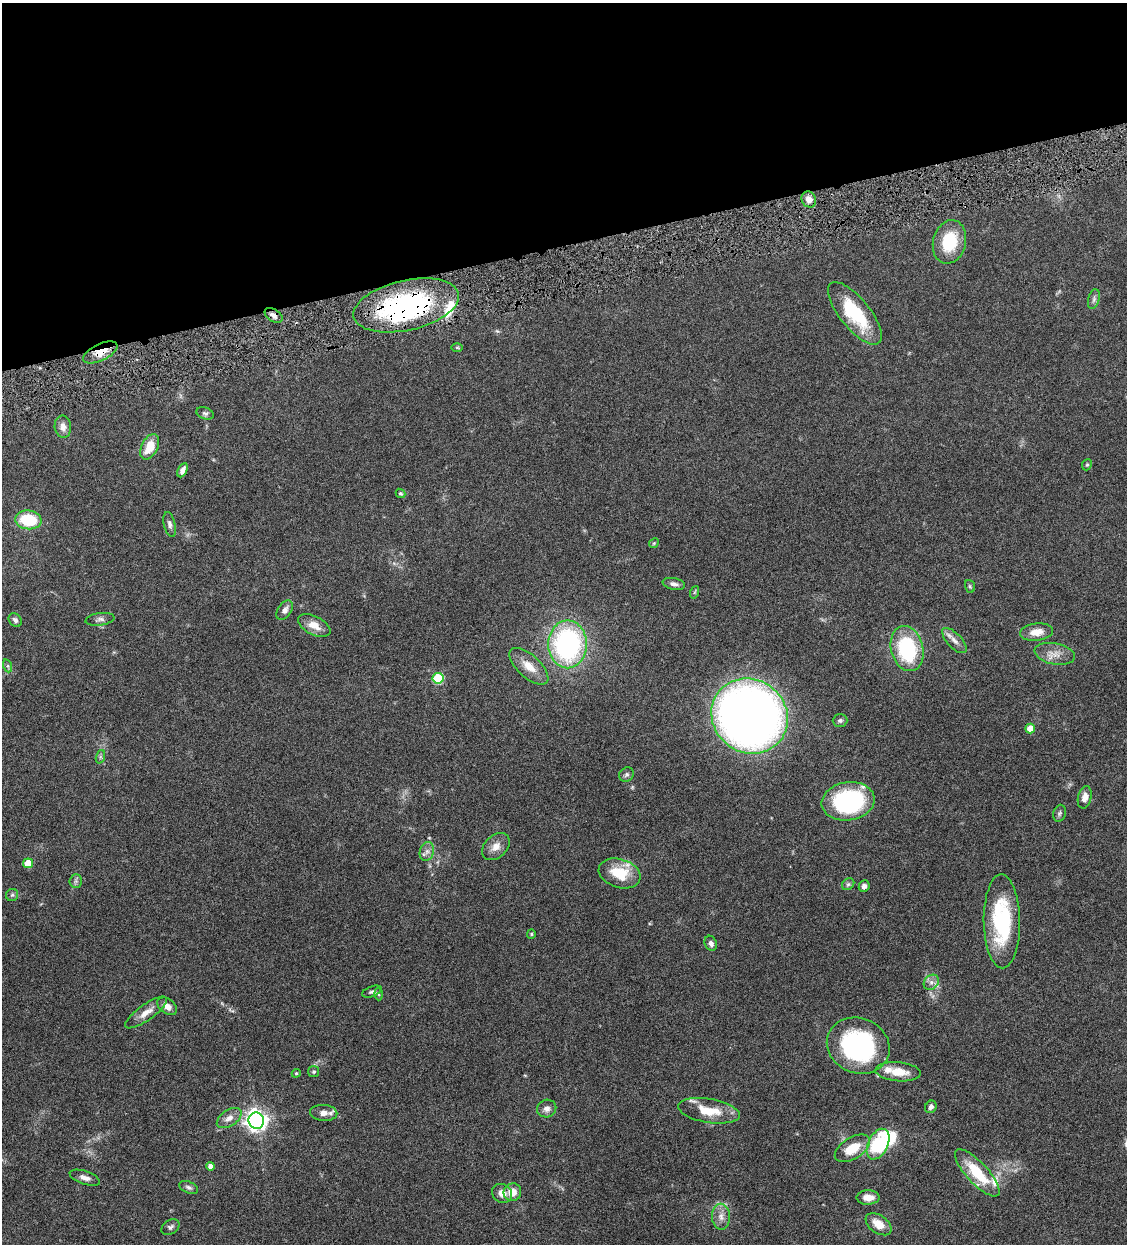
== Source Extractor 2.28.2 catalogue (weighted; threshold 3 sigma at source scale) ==
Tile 3 of 4 x 4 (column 3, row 1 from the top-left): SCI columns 2514-3638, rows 3729-4970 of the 4911 x 4971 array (HDU 1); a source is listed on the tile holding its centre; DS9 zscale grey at full resolution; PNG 1129 x 1246 px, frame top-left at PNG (2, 3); each listed source drawn as its Kron ellipse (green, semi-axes under 4 px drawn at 4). Shown black and unused: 20% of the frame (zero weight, under 4 of 8 exposures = <1% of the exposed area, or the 3 px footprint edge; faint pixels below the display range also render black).
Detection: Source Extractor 2.28.2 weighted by HDU 2 'WHT'; one run over the whole footprint, this tile lists its part. Background 0.0442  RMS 0.0037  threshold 0.0153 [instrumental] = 3 sigma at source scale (4.09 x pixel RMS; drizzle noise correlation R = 1.36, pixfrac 0.8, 0.05/0.05 arcsec/px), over >= 5 px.
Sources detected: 85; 1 inside a brighter object's white glare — neither listed nor drawn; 6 inside a brighter listed object's ellipse — not listed separately; the other 78 listed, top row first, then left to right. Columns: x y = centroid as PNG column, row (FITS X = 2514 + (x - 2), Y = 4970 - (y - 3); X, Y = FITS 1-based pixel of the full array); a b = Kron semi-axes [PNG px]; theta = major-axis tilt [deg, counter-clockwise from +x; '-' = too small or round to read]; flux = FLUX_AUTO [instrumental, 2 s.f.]
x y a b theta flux
809 199 8 7 - 2.3
949 242 22 16 76 14
1094 299 10 5 76 1.1
406 305 54 25 13 65
855 313 38 15 -51 20
274 315 10 6 -32 1.7
457 347 6 4 -1 0.41
100 352 18 8 26 5.2
205 413 9 6 -20 0.83
63 427 11 8 -85 2.2
150 447 13 8 63 6.3
1087 465 6 4 67 0.48
182 470 7 4 63 1.5
400 493 5 4 - 0.58
28 520 13 9 -6 14
170 524 12 5 -77 1.2
654 543 5 4 - 0.4
674 584 11 5 -11 1.4
970 586 6 5 - 0.51
695 592 6 4 70 0.44
285 610 11 6 55 1.9
100 619 14 6 8 1.3
15 620 7 6 - 0.97
314 625 17 9 -26 4
1036 632 16 8 7 3.9
954 641 16 7 -47 2.1
568 644 24 19 90 65
907 648 23 16 -76 29
1055 654 20 10 -11 3.7
8 666 7 4 -71 0.54
529 666 24 11 -42 5.3
438 678 5 5 - 20
750 716 39 36 -40 300
840 720 7 6 - 0.84
1030 728 5 5 - 5.1
100 757 7 4 72 0.65
626 775 8 6 43 0.88
1085 797 11 6 76 2.4
848 801 27 19 8 48
1059 813 8 6 73 0.77
496 847 16 11 44 3.1
427 851 10 7 74 1.6
28 863 5 5 - 8.4
620 873 21 14 -18 11
76 881 6 6 - 0.83
848 884 6 5 - 0.7
864 886 6 5 - 1.3
12 895 6 6 - 0.67
1002 921 47 18 -89 31
531 934 5 4 - 0.39
711 943 8 6 -68 1.4
931 982 8 7 - 1.6
372 992 10 5 21 0.81
378 994 6 4 -87 0.46
167 1006 11 7 -36 2.2
146 1012 25 8 35 3.4
858 1046 32 27 -22 52
314 1072 5 5 - 0.61
898 1072 23 9 -4 6.3
296 1073 4 4 - 0.4
931 1107 6 5 - 1.1
547 1109 9 8 - 1.8
709 1111 31 12 -9 9
324 1113 13 8 -3 2.3
229 1118 14 8 33 2.4
256 1121 8 7 - 210
878 1144 16 10 64 24
852 1148 19 10 32 8.2
211 1166 4 4 - 2.1
977 1173 30 10 -47 13
85 1178 16 6 -18 2
189 1187 10 5 -23 1
512 1192 9 8 - 4.1
502 1193 10 9 - 2.8
868 1197 11 7 0 3.5
721 1217 13 9 -87 2.5
878 1224 14 8 -36 4.7
170 1227 10 7 34 0.99
Overlapping masked pixels (flux is a lower limit): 3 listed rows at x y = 406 305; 274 315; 100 352